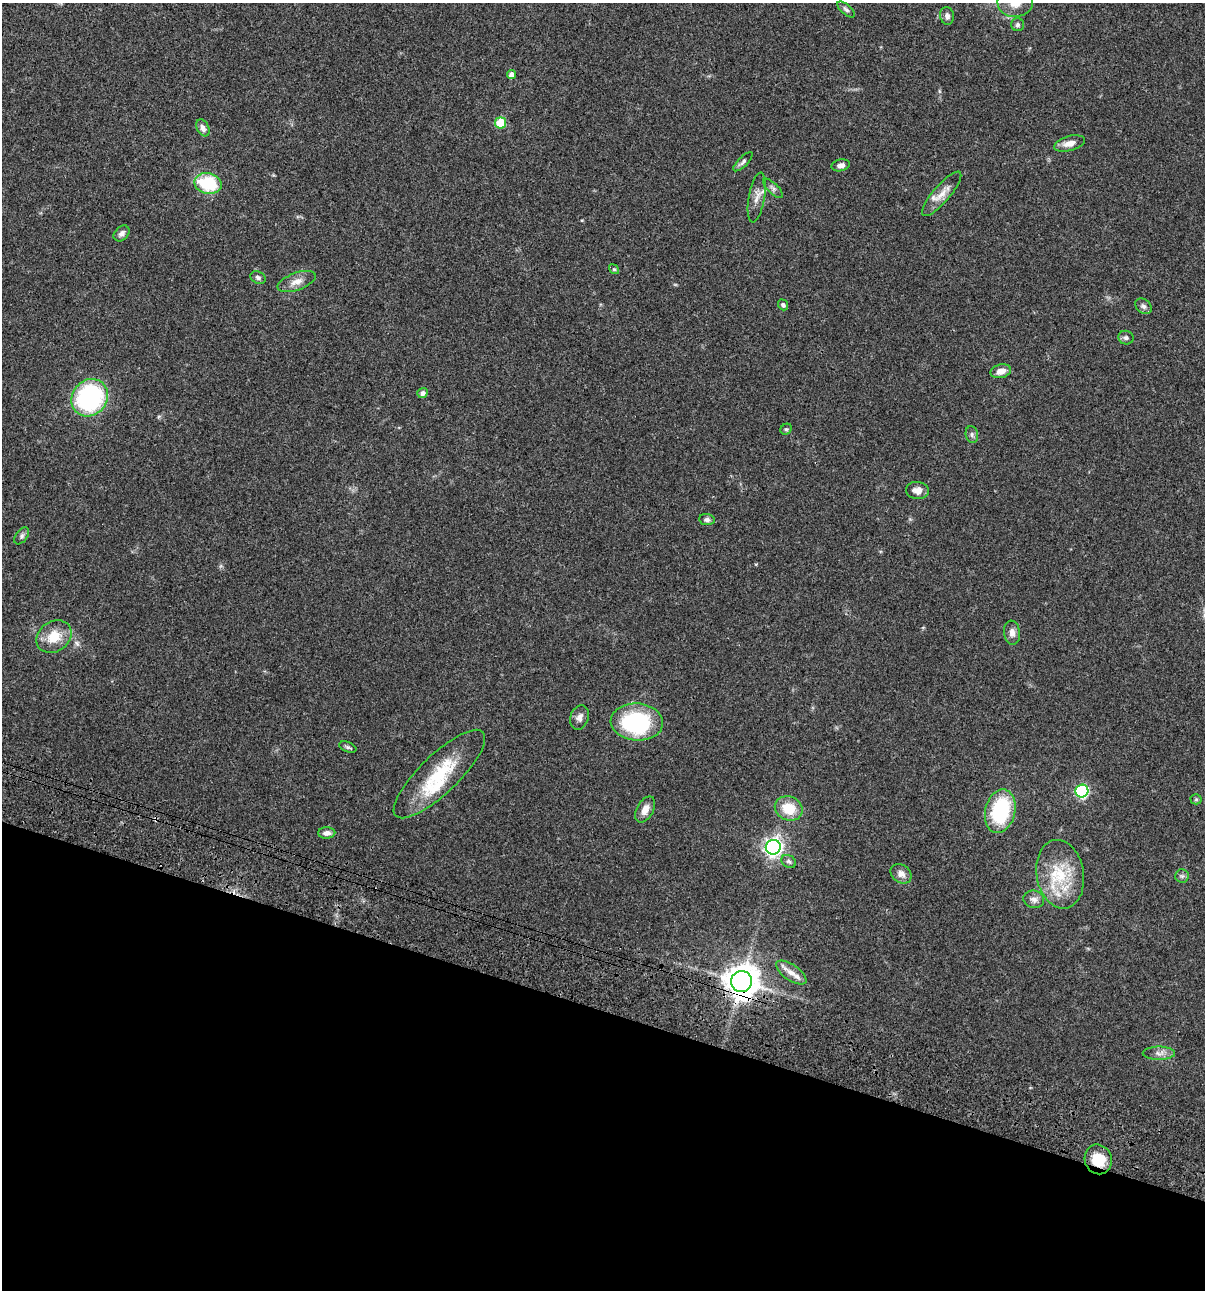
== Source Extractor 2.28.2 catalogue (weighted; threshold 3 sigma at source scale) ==
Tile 15 of 4 x 4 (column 3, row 4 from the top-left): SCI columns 2641-3843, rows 119-1406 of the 5405 x 5389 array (HDU 1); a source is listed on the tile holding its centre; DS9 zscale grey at full resolution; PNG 1207 x 1292 px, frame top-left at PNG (2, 3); each listed source drawn as its Kron ellipse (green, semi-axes under 4 px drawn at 4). Shown black and unused: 22% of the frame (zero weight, under 3 of 4 exposures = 9% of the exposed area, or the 3 px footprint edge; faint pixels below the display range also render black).
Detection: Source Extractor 2.28.2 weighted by HDU 2 'WHT'; one run over the whole footprint, this tile lists its part. Background 0.0468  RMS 0.0053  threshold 0.0237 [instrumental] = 3 sigma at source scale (4.5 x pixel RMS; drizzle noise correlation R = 1.50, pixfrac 1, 0.05/0.05 arcsec/px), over >= 5 px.
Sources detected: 53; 1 cosmic-ray / hot-pixel residue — neither listed nor drawn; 1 inside a brighter listed object's ellipse — not listed separately; the other 51 listed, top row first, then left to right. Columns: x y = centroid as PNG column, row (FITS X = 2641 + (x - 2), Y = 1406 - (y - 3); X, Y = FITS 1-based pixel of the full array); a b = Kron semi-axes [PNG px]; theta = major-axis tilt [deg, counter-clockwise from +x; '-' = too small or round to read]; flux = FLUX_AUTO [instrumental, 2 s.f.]
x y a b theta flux
1015 3 17 14 1 8
846 9 11 5 -41 1.2
947 16 9 7 -78 1.9
1018 25 6 6 - 1.1
512 75 4 4 - 2.9
500 123 5 5 - 17
203 128 9 6 -63 2.3
1069 143 16 7 15 4
743 162 12 5 45 1.5
841 165 9 6 13 2.1
208 183 14 10 -13 27
773 188 13 5 -44 1.6
942 194 28 8 49 5.8
757 198 25 8 80 4.4
122 233 9 6 46 1.8
614 269 5 4 - 0.69
258 278 8 6 -27 1.3
297 281 20 8 19 4.5
783 305 6 4 -49 1.1
1144 306 9 7 -38 1.7
1126 338 7 7 - 1.3
1001 371 10 6 13 4
422 393 5 5 - 1.6
90 398 19 17 49 68
786 429 6 5 - 0.8
972 435 8 6 -76 1.3
917 490 11 8 -7 3.4
707 520 8 5 -7 1.5
22 536 9 5 54 1.3
1012 633 12 8 -84 2.8
54 637 18 15 34 11
579 717 12 9 71 2.7
637 722 26 18 -4 52
348 747 9 5 -22 1.1
439 774 60 19 44 29
1082 791 6 6 - 65
1196 799 5 5 - 0.67
789 808 14 12 -22 12
645 809 14 8 61 4.3
1000 811 22 15 77 41
327 833 8 5 1 2.3
773 847 7 7 - 210
789 861 8 6 -36 1.2
901 874 11 8 -35 3.2
1060 874 34 23 -80 23
1182 876 7 6 - 1.2
1034 899 10 8 -16 2.6
791 973 17 8 -34 4.3
741 982 11 10 - 850
1159 1053 16 6 0 2.9
1098 1159 15 13 -68 11
Overlapping masked pixels (flux is a lower limit): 2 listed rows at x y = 741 982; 1098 1159
Isophote crosses this tile's border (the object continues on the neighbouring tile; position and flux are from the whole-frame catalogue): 1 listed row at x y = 1015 3